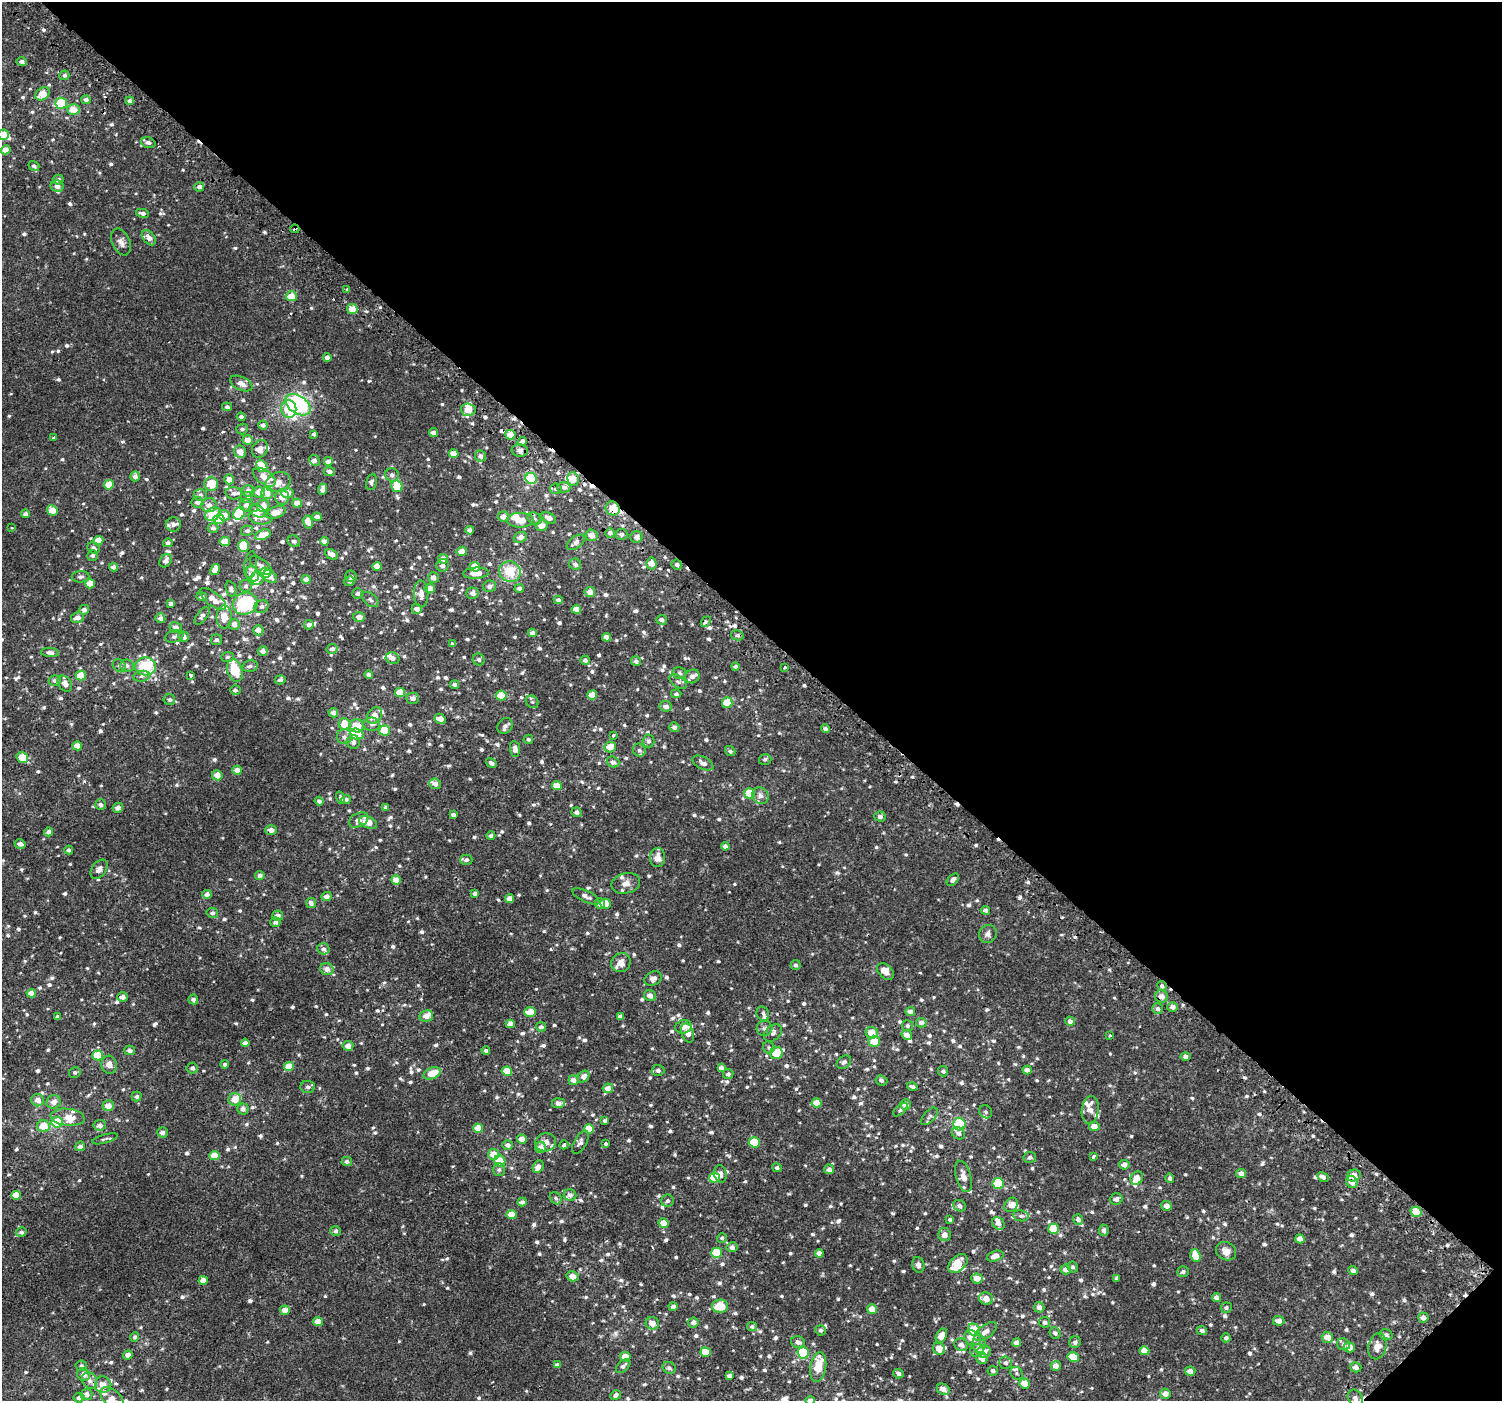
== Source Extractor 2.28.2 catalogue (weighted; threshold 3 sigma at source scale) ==
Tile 8 of 4 x 4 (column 4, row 2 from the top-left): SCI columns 4564-6063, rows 3024-4422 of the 6113 x 6113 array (HDU 1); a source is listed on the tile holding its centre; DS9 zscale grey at full resolution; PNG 1504 x 1403 px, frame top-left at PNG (2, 2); each listed source drawn as its Kron ellipse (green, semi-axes under 4 px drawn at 4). Shown black and unused: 45% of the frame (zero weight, under 2 of 3 exposures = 3% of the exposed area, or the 3 px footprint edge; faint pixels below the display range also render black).
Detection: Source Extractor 2.28.2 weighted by HDU 2 'WHT'; one run over the whole footprint, this tile lists its part. Background 0.00226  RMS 0.003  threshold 0.0136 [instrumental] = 3 sigma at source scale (4.5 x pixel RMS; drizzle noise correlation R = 1.50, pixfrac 1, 0.0396/0.0396 arcsec/px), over >= 5 px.
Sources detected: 1094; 1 inside a brighter object's white glare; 12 cosmic-ray / hot-pixel residue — neither listed nor drawn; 54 inside a brighter listed object's ellipse — not listed separately; of the other 1027, all 500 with FLUX_AUTO >= 0.632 (the completeness limit of this list) listed and drawn (527 fainter detections not listed), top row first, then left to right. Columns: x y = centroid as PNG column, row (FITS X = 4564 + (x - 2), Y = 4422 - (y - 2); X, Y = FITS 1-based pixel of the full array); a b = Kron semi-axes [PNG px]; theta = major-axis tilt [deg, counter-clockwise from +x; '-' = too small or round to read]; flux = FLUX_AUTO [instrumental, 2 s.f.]
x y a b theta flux
22 61 5 4 - 0.95
64 75 5 4 - 0.71
43 94 8 6 35 4.1
86 100 5 4 - 1.1
130 101 4 4 - 0.95
61 103 6 5 - 17
73 110 6 5 - 3.6
3 135 5 5 - 3.7
148 143 7 5 -17 0.86
6 150 5 4 - 2.9
34 166 6 4 -36 0.79
58 180 5 5 - 1
57 186 7 5 -10 1.9
199 187 5 4 - 1.1
142 213 6 4 -11 0.94
295 229 4 3 - 0.81
149 238 9 5 -50 1.5
121 242 14 8 -66 1.5
347 290 3 3 - 0.95
291 296 5 5 - 3.6
352 309 5 5 - 3.6
327 358 4 4 - 1.3
241 384 12 6 -26 2.1
298 405 14 9 -34 21
227 407 5 4 - 0.79
289 409 9 7 -81 8.9
468 410 7 6 - 3.3
241 417 4 4 - 0.91
263 425 5 4 - 1.1
242 429 6 5 - 0.72
433 432 4 4 - 1.4
314 434 4 4 - 0.77
510 435 5 5 - 4
54 437 4 3 - 1.4
248 440 5 4 - 2.7
522 442 5 3 - 6.6
260 449 9 7 61 1.9
520 450 8 6 -4 1.1
240 452 6 6 - 3.1
454 454 5 4 - 2.9
481 456 6 5 - 0.99
314 460 5 5 - 0.98
328 461 5 5 - 1.2
262 466 6 5 - 9.4
329 471 5 4 - 1.1
392 475 7 6 - 0.95
135 476 5 5 - 1.4
264 477 13 7 -35 3.6
531 478 6 5 - 24
229 479 5 4 - 2
573 479 7 5 -78 2.8
278 482 13 9 21 3.1
371 482 8 5 81 0.72
211 484 7 6 - 5.2
109 485 5 4 - 4.4
397 486 6 5 - 6
564 487 7 5 2 1.1
323 489 5 4 - 1.4
556 489 6 5 - 0.71
248 491 6 6 - 1.6
259 492 6 5 - 2.3
234 493 8 6 -4 1.1
267 493 6 6 - 3.2
287 493 6 5 - 3
200 495 6 6 - 0.9
247 497 6 5 - 0.94
282 497 7 7 - 2.1
198 502 6 5 - 1.3
297 503 5 4 - 2.3
209 505 7 7 - 1.4
246 505 6 6 - 1.4
263 506 6 5 - 3
613 508 7 6 - 5.1
52 510 6 5 - 4.2
257 511 9 5 -26 4.7
276 512 10 5 20 3.2
239 513 7 5 57 13
26 514 4 4 - 0.95
213 514 8 6 35 6.9
224 515 6 5 - 2.8
261 517 12 7 -9 1.7
317 517 5 4 - 0.94
503 517 6 5 - 1.9
549 518 8 5 -28 1.5
219 519 5 5 - 4.1
534 519 7 5 -35 0.74
520 520 13 7 0 2.9
308 522 6 5 - 2.6
173 525 7 7 - 0.94
542 525 6 5 - 2
11 528 3 3 - 0.76
213 528 5 5 - 0.81
470 530 4 4 - 1.4
247 531 6 5 - 0.89
610 533 5 4 - 1.2
622 534 6 5 - 0.8
263 535 8 5 20 3.2
592 535 6 5 - 2.1
520 537 7 5 22 1.4
636 537 6 5 - 1.3
98 540 5 4 - 3.7
294 541 6 5 - 0.7
324 541 4 4 - 1.2
225 542 5 4 - 2.8
576 542 10 6 37 1.3
168 543 5 4 - 0.72
244 546 6 5 - 8.5
93 548 6 5 - 1
462 551 5 4 - 2
332 554 7 4 -26 1.6
92 556 5 5 - 0.67
443 559 5 5 - 2.3
165 561 7 5 51 1.3
651 563 6 5 - 2.2
575 564 6 5 - 1.1
251 565 14 6 83 0.95
261 565 13 6 -37 1.3
443 565 6 6 - 1.3
677 565 5 5 - 0.84
377 566 4 4 - 2.3
113 567 4 4 - 1.6
475 567 5 5 - 4.1
215 570 6 4 58 2.1
510 572 11 10 - 6.7
265 573 5 5 - 9.6
476 573 13 5 3 3.4
252 574 8 6 -62 2.4
270 576 7 5 -41 1.6
351 576 6 5 - 0.81
80 577 9 5 2 0.81
257 578 7 6 - 2.6
433 578 5 5 - 1.5
306 580 4 4 - 1.9
349 581 5 4 - 0.91
90 584 5 4 - 3.9
246 586 6 6 - 0.79
489 586 6 5 - 1.1
430 588 5 4 - 2.6
231 589 8 5 -71 0.81
519 589 5 4 - 0.95
590 592 5 5 - 2.3
357 593 5 5 - 0.75
473 593 6 5 - 1.3
421 594 13 7 -88 2.1
202 597 5 4 - 0.94
213 599 16 6 -37 2.5
370 600 9 6 -41 0.88
558 600 4 4 - 0.8
171 604 4 3 - 0.88
245 604 12 11 - 27
261 607 7 6 - 0.86
417 609 5 5 - 1.5
576 609 5 4 - 3.7
84 610 5 5 - 1
202 616 10 5 52 0.99
224 617 12 7 87 3.7
359 617 6 5 - 1.4
77 618 6 5 - 1.6
160 618 5 5 - 1.1
662 620 5 5 - 1
706 622 6 3 49 0.97
234 624 5 5 - 1.5
309 625 5 4 - 0.88
176 627 6 5 - 1.2
258 630 5 5 - 2.1
532 633 4 4 - 1.2
737 635 6 5 - 0.71
174 636 9 6 17 0.82
184 637 5 5 - 1.5
607 637 4 4 - 1.7
216 640 5 5 - 0.67
453 644 4 4 - 0.88
332 649 5 5 - 0.93
263 651 5 5 - 1.5
50 652 9 4 -7 1.2
227 657 6 5 - 0.64
393 658 7 5 -25 1.3
479 660 6 5 - 0.8
585 660 5 4 - 0.87
636 661 5 5 - 0.83
127 665 7 6 - 0.9
119 666 7 6 - 0.67
145 666 10 9 - 15
250 666 8 5 13 0.7
735 667 4 4 - 0.76
785 667 3 3 - 1.3
235 671 11 7 -74 7.9
679 673 7 6 - 0.66
369 674 4 3 - 0.93
81 675 5 5 - 4.7
191 675 4 3 - 0.85
142 676 8 5 10 0.82
692 676 7 6 - 1.6
55 680 6 5 - 0.8
280 680 5 4 - 0.76
678 681 10 5 -36 0.87
65 684 9 6 -55 1.9
455 684 4 4 - 0.91
235 690 5 5 - 0.74
400 692 5 4 - 4.4
676 694 5 4 - 0.65
592 695 5 4 - 3.7
501 696 5 5 - 6.1
413 698 6 5 - 1.4
169 700 6 5 - 0.64
532 702 7 5 -43 0.66
727 703 5 5 - 5
666 706 6 5 - 1.5
333 713 5 4 - 1
374 715 9 6 50 2.8
440 719 6 4 -31 2.5
345 724 6 5 - 4.5
372 724 8 6 -4 0.98
357 726 7 6 - 4.3
505 726 8 7 - 1.1
674 727 5 5 - 0.92
826 729 4 4 - 0.95
384 730 5 5 - 5.2
357 734 7 5 -19 7.7
613 736 3 3 - 1.6
344 737 7 7 - 1.1
528 739 5 4 - 0.64
649 741 6 6 - 0.78
353 742 7 6 - 0.94
77 746 5 4 - 2.7
610 747 6 5 - 3.3
515 749 8 5 -83 1.7
639 750 7 6 - 0.68
730 751 5 4 - 0.67
22 757 6 5 - 5.8
765 759 6 5 - 0.64
613 762 6 5 - 1.1
491 763 6 4 -33 0.86
703 763 11 6 -27 1.6
237 770 5 4 - 2
217 775 5 5 - 2.7
435 784 6 5 - 1.5
557 786 5 4 - 3.1
749 793 5 5 - 7.2
760 796 9 8 - 1.3
341 798 6 4 -70 0.65
346 799 5 4 - 0.67
319 801 4 4 - 0.67
101 805 5 5 - 0.87
385 807 4 3 - 0.64
118 808 5 5 - 1.3
577 812 5 5 - 0.93
453 815 4 3 - 0.98
880 817 6 5 - 1.1
359 820 10 6 26 1.3
368 822 9 5 -22 3.4
271 830 6 5 - 1.6
49 832 4 4 - 1.2
491 836 4 4 - 0.72
20 844 5 4 - 1.2
725 846 4 4 - 1.1
69 850 4 4 - 0.74
657 858 9 7 86 2.5
466 860 6 5 - 0.79
99 869 11 7 54 1.5
260 875 5 4 - 1.2
396 880 5 4 - 2.6
953 880 7 4 46 1.1
626 883 14 10 14 2.1
475 893 4 4 - 0.81
207 894 5 4 - 1.2
326 896 5 4 - 1.4
586 896 15 5 -26 1.3
510 899 4 4 - 1.9
311 903 5 5 - 1.3
600 904 5 5 - 1.7
606 904 5 5 - 3.5
985 910 4 4 - 0.91
212 913 6 5 - 0.8
278 916 5 5 - 1.4
275 922 5 5 - 0.91
988 934 9 8 - 1.2
323 949 6 5 - 0.9
621 963 10 9 - 2.5
796 965 5 5 - 0.7
327 969 6 6 - 1.5
885 971 10 6 -44 2.9
653 979 9 6 28 1.5
1162 986 5 4 - 0.63
31 993 5 4 - 2.5
650 995 6 5 - 1.5
122 997 5 4 - 1.7
1161 997 6 6 - 2
193 999 5 5 - 0.92
1172 1007 5 4 - 1.5
1158 1009 5 5 - 0.76
910 1011 5 4 - 1.4
530 1012 6 5 - 3.7
763 1014 7 6 - 0.74
57 1016 4 3 - 0.72
426 1016 7 6 - 1.9
620 1016 4 4 - 1.1
1070 1021 5 4 - 1
921 1023 5 5 - 1.2
510 1024 4 4 - 2.1
907 1026 5 5 - 0.72
541 1027 5 4 - 0.8
684 1027 8 7 - 1.9
765 1028 8 7 - 1
688 1033 10 6 -72 1.8
773 1033 10 7 42 1
872 1033 6 5 - 4
907 1035 5 4 - 2.2
1110 1036 3 3 - 1.3
874 1041 6 5 - 4.1
245 1043 4 4 - 1.2
348 1046 5 5 - 1.8
769 1048 6 5 - 0.68
130 1050 5 5 - 1.1
486 1050 4 4 - 0.7
776 1053 6 6 - 5.1
98 1055 5 5 - 8.6
1186 1057 5 4 - 1
844 1062 8 6 39 0.68
225 1064 4 4 - 0.71
109 1065 9 7 -77 2
289 1067 5 4 - 4.6
192 1068 5 5 - 0.84
721 1068 4 4 - 1.2
658 1070 6 5 - 0.82
1027 1070 4 4 - 1.2
507 1071 5 4 - 5.6
943 1071 5 5 - 0.64
75 1072 6 5 - 0.63
432 1073 9 5 23 4.3
728 1074 5 5 - 0.73
584 1077 6 5 - 1.4
573 1080 5 5 - 1.3
881 1080 6 5 - 0.72
912 1086 5 3 - 0.68
308 1087 7 6 - 0.76
608 1088 5 4 - 1.8
137 1096 5 5 - 0.74
235 1099 6 6 - 3.2
38 1100 6 6 - 2
54 1102 7 6 - 1.8
558 1103 6 5 - 1.3
816 1103 5 4 - 3
905 1104 5 5 - 1.9
108 1106 6 5 - 2.5
243 1109 5 5 - 1
900 1110 9 4 43 0.66
1090 1110 14 8 83 2.1
986 1112 7 6 - 0.64
929 1116 11 5 48 0.75
67 1117 17 8 -5 3.6
605 1121 4 3 - 0.74
57 1122 5 5 - 10
959 1124 6 6 - 19
100 1125 6 5 - 1.3
43 1126 6 6 - 5.6
1094 1126 5 5 - 2.5
478 1128 5 4 - 4.9
589 1129 5 4 - 5.3
162 1132 5 5 - 1.1
958 1133 7 5 -38 1.1
105 1139 13 4 15 0.65
522 1139 5 4 - 2.4
545 1142 10 9 - 1.8
580 1142 13 6 61 1
754 1142 5 5 - 8.5
605 1144 3 3 - 0.79
508 1145 5 4 - 1.2
564 1145 4 3 - 1.5
80 1146 5 5 - 1
540 1147 5 5 - 2
494 1154 6 5 - 3.6
214 1156 5 4 - 4.1
1093 1156 4 3 - 1.1
1030 1157 6 5 - 0.67
347 1161 5 4 - 0.84
500 1161 6 5 - 5.2
1124 1165 5 4 - 1.3
538 1167 6 5 - 1.8
777 1168 5 4 - 0.66
829 1169 5 5 - 1.3
499 1170 6 6 - 0.84
1241 1173 5 4 - 1.5
720 1174 8 6 -76 1.6
963 1176 16 7 -74 2
1354 1176 7 5 21 1.8
1323 1177 6 4 -27 1.2
714 1178 5 5 - 8.6
1137 1178 7 6 - 3.2
1170 1178 5 4 - 0.79
1352 1182 6 5 - 2.6
998 1183 5 5 - 13
16 1195 5 4 - 4.4
570 1195 6 6 - 0.95
556 1198 6 5 - 0.64
1116 1199 6 5 - 1.1
667 1201 6 6 - 0.77
522 1202 4 4 - 0.9
1011 1205 8 6 52 1.6
959 1206 6 5 - 1.1
1166 1206 5 5 - 1.6
1416 1212 5 5 - 7.2
512 1214 5 4 - 4.1
1021 1216 8 5 -9 0.66
950 1220 4 3 - 0.65
1078 1220 5 5 - 1.2
664 1223 5 5 - 3.5
998 1223 7 5 -48 1.1
1054 1229 5 5 - 8.1
1104 1230 5 5 - 0.93
335 1231 5 5 - 0.77
21 1232 5 4 - 0.71
944 1234 6 6 - 1.5
722 1238 5 5 - 0.69
1300 1239 4 4 - 1.9
732 1247 5 5 - 1.1
1226 1251 10 9 - 2.1
717 1253 5 5 - 9.6
819 1253 4 4 - 1.7
995 1256 8 5 18 2.2
1196 1256 6 5 - 5.1
958 1264 11 7 42 4.2
918 1265 8 6 -72 0.95
1072 1267 5 5 - 0.63
1066 1269 5 5 - 1.7
1353 1271 5 4 - 0.8
1183 1272 6 5 - 0.74
572 1276 6 5 - 2.3
977 1278 5 5 - 2.1
1117 1278 4 3 - 0.71
203 1280 4 4 - 2.2
986 1298 7 6 - 2.5
1216 1298 4 4 - 1.3
720 1306 8 6 5 5.6
673 1307 4 4 - 1.1
1039 1307 5 5 - 1.5
1226 1308 5 5 - 0.63
872 1309 5 5 - 2.5
285 1310 5 4 - 2.4
1423 1318 5 5 - 1.2
318 1321 5 4 - 1.8
1279 1321 6 5 - 1.5
693 1322 5 5 - 1.3
1045 1322 5 5 - 0.87
652 1323 7 6 - 2.6
752 1327 5 4 - 0.67
820 1330 5 5 - 0.66
974 1330 6 5 - 7.1
986 1331 13 6 36 1.7
1202 1331 5 4 - 0.77
1055 1333 6 5 - 0.74
1386 1335 7 5 -16 0.76
941 1336 7 5 62 2.8
135 1337 4 4 - 0.72
1327 1337 6 5 - 2.6
972 1338 9 6 -32 3.4
1226 1338 4 4 - 0.71
798 1342 7 5 -12 1.3
1075 1342 6 5 - 0.87
1016 1343 4 4 - 1.4
979 1344 9 6 -85 1.3
1343 1344 6 5 - 0.8
961 1345 7 6 - 1.4
1377 1346 13 9 77 2.7
1349 1347 5 5 - 2.6
939 1349 6 5 - 2.7
977 1350 7 6 - 1.9
984 1351 7 6 - 2
1144 1351 5 4 - 3.2
705 1352 5 4 - 4.1
803 1353 6 5 - 13
128 1355 5 4 - 1.2
625 1357 5 5 - 2.6
1073 1357 6 4 -12 4.8
982 1358 5 5 - 2.1
1006 1363 6 6 - 0.78
557 1365 4 4 - 0.81
81 1366 6 5 - 0.69
623 1366 9 5 45 0.96
1056 1366 5 5 - 2
818 1367 15 8 81 5.4
1356 1367 6 5 - 1.2
669 1368 7 6 - 0.76
993 1371 5 5 - 0.74
1190 1371 5 4 - 1.6
1017 1373 7 5 -40 0.69
83 1374 6 6 - 1.7
898 1374 5 4 - 0.75
729 1376 4 4 - 1
89 1380 9 7 -60 1.7
1025 1383 5 5 - 4.1
103 1385 8 8 - 2.8
943 1389 6 5 - 1.9
1165 1394 5 5 - 1.7
86 1395 6 5 - 1.8
616 1395 6 4 38 0.91
79 1398 5 5 - 1.1
112 1398 13 8 -41 2.1
1355 1398 9 7 -55 1.5
810 1400 5 4 - 1.2
Overlapping masked pixels (flux is a lower limit): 7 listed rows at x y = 295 229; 613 508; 706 622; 271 830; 1161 997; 1352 1182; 89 1380
Isophote crosses this tile's border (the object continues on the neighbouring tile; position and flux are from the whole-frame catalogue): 3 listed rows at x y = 3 135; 112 1398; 810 1400